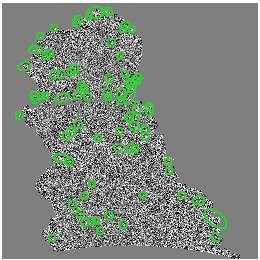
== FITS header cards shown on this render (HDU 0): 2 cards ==
NAXIS1  =                  256 / length of data axis 1
NAXIS2  =                  256 / length of data axis 2

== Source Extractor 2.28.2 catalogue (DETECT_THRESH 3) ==
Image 256 x 256 px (HDU 0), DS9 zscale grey, 1 PNG px = 1 image px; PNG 260 x 260 px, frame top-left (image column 1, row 256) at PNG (2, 3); each listed source drawn as its Kron ellipse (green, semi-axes under 4 px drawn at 4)
Background -3.00e-08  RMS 2.1e-06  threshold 6.44e-06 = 3 sigma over >= 5 px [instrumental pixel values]
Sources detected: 188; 108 with non-positive FLUX_AUTO (blend fragments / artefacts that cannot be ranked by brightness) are neither listed nor drawn; the other 80 listed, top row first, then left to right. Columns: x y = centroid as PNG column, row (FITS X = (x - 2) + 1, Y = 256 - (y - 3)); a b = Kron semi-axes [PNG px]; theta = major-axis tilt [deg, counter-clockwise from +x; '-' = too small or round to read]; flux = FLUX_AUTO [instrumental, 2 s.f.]
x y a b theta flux
106 11 3 2 - 0.067
108 12 2 2 - 0.098
96 13 8 6 3 0.029
90 16 3 2 - 0.49
79 19 3 2 - 0.24
76 22 3 2 - 0.099
126 26 4 2 - 0.15
55 29 2 2 - 0.095
123 29 2 2 - 0.03
132 29 3 2 - 1.1
40 37 3 2 - 0.11
112 43 3 2 - 0.12
34 49 4 2 - 0.27
39 51 4 2 - 0.17
50 53 3 3 - 0.079
46 55 2 2 - 0.039
121 56 2 2 - 0.032
24 66 6 3 18 0.55
75 69 4 2 - 0.037
71 71 3 2 - 0.13
126 74 4 2 - 0.098
54 75 4 2 - 0.085
61 75 3 2 - 0.18
138 78 4 2 - 0.25
110 79 3 2 - 0.068
134 81 4 2 - 0.094
137 82 3 2 - 0.063
131 84 6 3 -14 0.053
82 86 2 2 - 0.0091
132 88 3 2 - 0.24
85 89 4 2 - 0.21
108 92 3 2 - 0.096
121 94 5 2 - 0.036
34 95 3 2 - 0.036
77 95 3 2 - 0.044
42 96 2 2 - 0.1
46 96 2 2 - 0.014
87 96 3 2 - 0.17
130 96 10 3 64 0.57
109 97 4 2 - 0.19
63 98 7 2 18 0.82
35 99 4 2 - 0.14
121 100 3 2 - 0.082
149 106 3 3 - 0.13
137 108 7 4 86 0.046
150 110 6 2 -83 0.16
19 115 4 2 - 0.4
130 117 5 3 - 0.064
135 118 5 2 - 0.055
78 124 3 2 - 0.13
135 127 6 2 -37 0.036
146 130 3 2 - 0.066
71 132 4 2 - 0.2
119 132 4 2 - 0.15
67 136 4 2 - 0.0038
146 137 3 3 - 0.25
98 138 3 2 - 0.023
120 148 6 2 -20 0.14
131 148 4 3 - 0.0017
135 149 2 2 - 0.095
62 158 8 3 -14 0.097
69 161 3 2 - 0.04
168 163 3 2 - 0.23
170 171 3 2 - 0.24
93 185 2 2 - 0.067
144 195 4 2 - 0.18
183 196 2 2 - 0.059
85 197 3 2 - 0.12
199 201 6 2 10 0.12
72 204 2 2 - 0.21
80 213 3 2 - 0.13
109 216 4 2 - 0.23
216 219 13 7 -39 0.39
96 221 3 2 - 0.1
91 222 4 2 - 0.064
86 223 3 2 - 0.2
123 225 2 2 - 0.12
101 231 2 2 - 0.18
216 237 4 2 - 0.19
52 239 2 2 - 0.32
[108 non-positive-flux detections neither listed nor drawn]